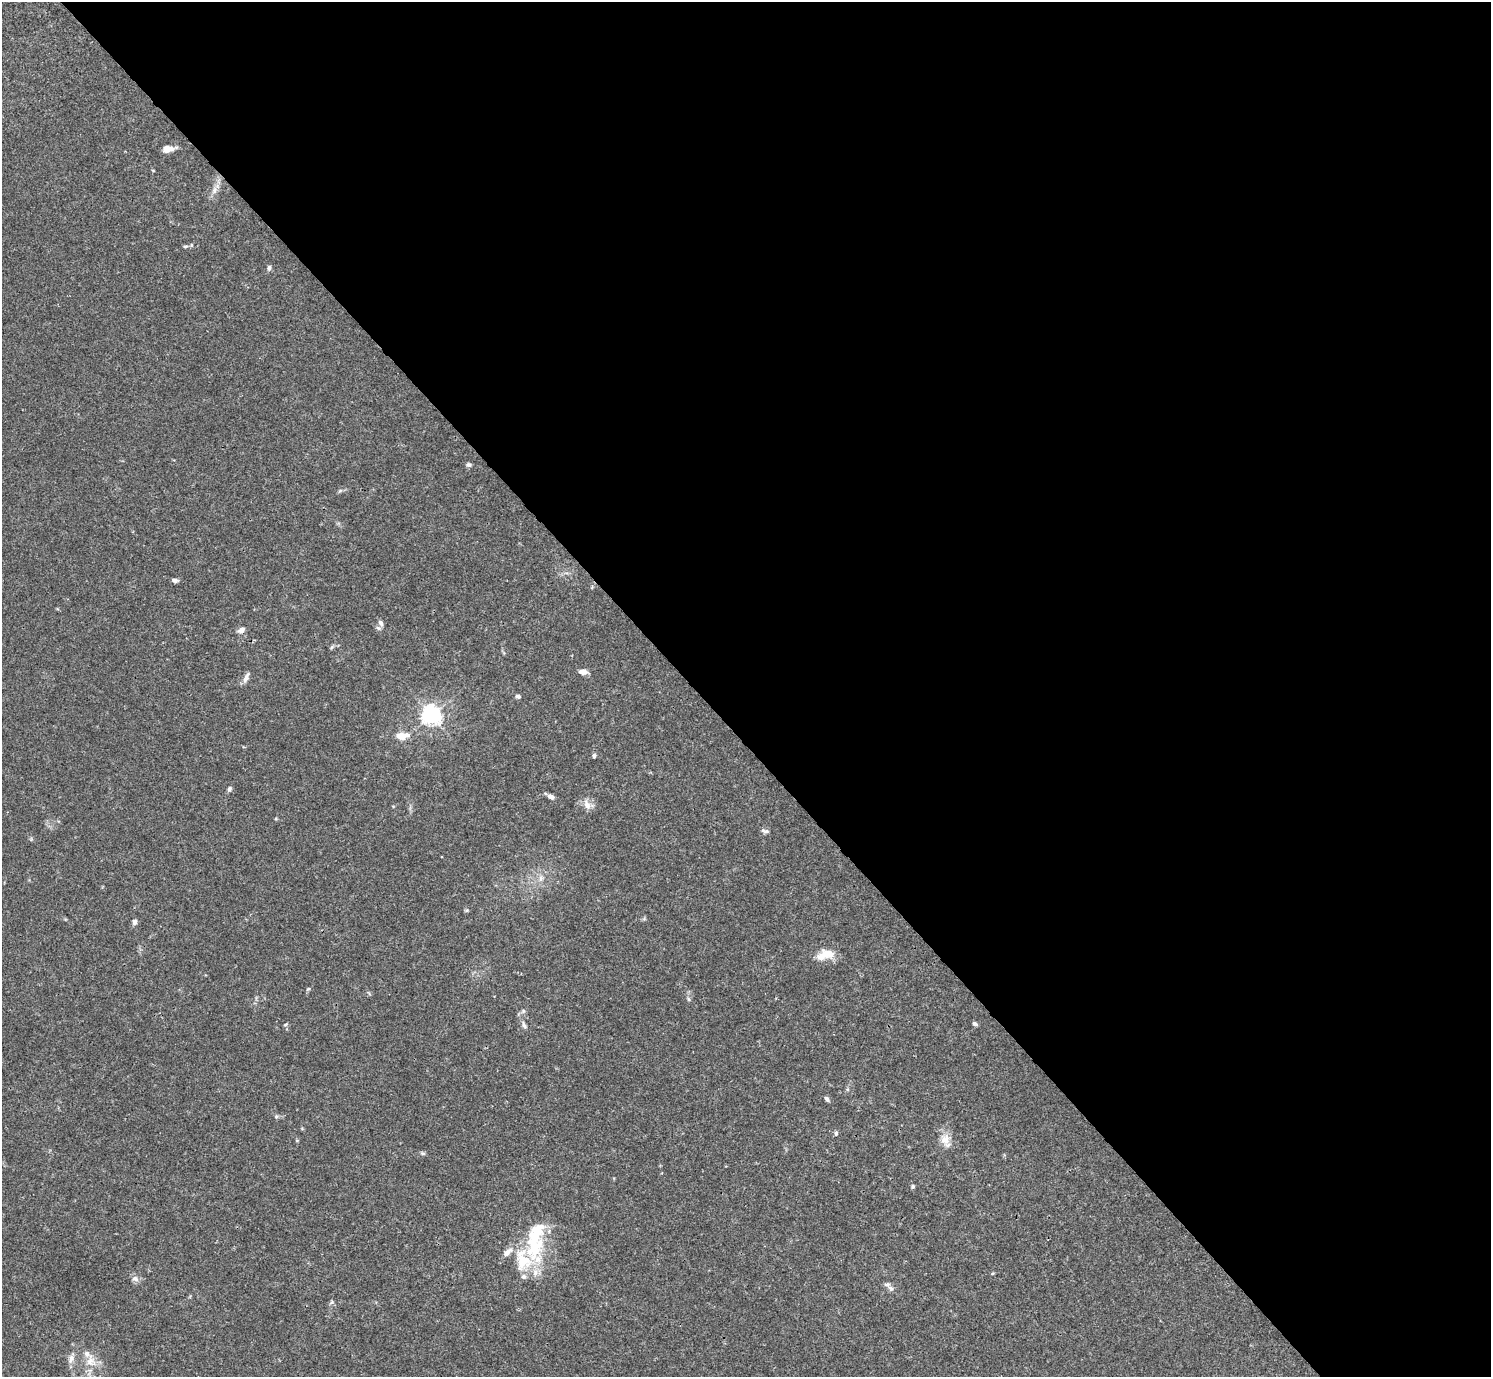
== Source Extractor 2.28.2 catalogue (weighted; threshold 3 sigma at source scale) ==
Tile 8 of 4 x 4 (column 4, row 2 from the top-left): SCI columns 4470-5958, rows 2909-4283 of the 5961 x 5958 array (HDU 1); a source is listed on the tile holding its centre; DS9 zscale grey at full resolution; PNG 1493 x 1379 px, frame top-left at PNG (2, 2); no overlay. Shown black and unused: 54% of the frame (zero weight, under 3 of 4 exposures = <1% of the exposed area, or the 3 px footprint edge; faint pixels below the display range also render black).
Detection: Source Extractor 2.28.2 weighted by HDU 2 'WHT'; one run over the whole footprint, this tile lists its part. Background 0.0165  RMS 0.0021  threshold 0.00959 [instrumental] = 3 sigma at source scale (4.5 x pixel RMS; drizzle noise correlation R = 1.50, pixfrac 1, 0.05/0.05 arcsec/px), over >= 5 px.
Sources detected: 49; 9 inside a brighter listed object's ellipse — not listed separately; the other 40 listed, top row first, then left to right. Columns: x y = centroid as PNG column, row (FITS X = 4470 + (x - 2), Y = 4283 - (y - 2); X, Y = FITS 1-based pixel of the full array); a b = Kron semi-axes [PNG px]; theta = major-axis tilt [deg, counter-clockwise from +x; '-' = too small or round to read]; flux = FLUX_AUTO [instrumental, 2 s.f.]
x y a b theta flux
168 149 13 7 7 1.8
214 190 10 6 64 0.93
185 246 6 4 7 0.31
269 268 6 6 - 0.48
469 465 6 5 - 0.46
175 580 6 5 - 0.69
381 623 9 6 -62 0.76
241 630 8 6 22 1
332 647 6 4 70 0.28
583 672 10 6 -2 1.1
246 677 14 6 64 0.91
518 696 6 5 - 0.49
431 715 6 6 - 99
400 736 10 8 -16 1.9
594 756 6 4 89 0.37
229 789 7 5 60 0.45
551 797 9 5 -24 0.85
587 805 13 9 -64 1.5
765 831 11 5 -14 0.53
540 879 7 4 -72 0.53
134 922 7 5 88 0.67
828 953 20 11 -23 2.6
308 989 5 3 - 0.21
688 999 6 4 -70 0.29
523 1011 7 5 48 0.44
975 1024 6 4 -28 0.48
285 1025 5 3 - 0.23
524 1025 11 5 -69 0.58
827 1099 6 4 -48 0.56
276 1117 6 4 45 0.29
836 1133 6 5 - 0.38
945 1140 14 12 76 2.2
423 1153 7 4 -19 0.34
913 1186 5 5 - 0.32
536 1234 52 20 72 12
507 1253 13 7 41 1.5
135 1279 9 7 -21 0.88
891 1288 12 6 -39 0.85
71 1358 11 7 77 1.1
91 1361 14 12 -44 2.4